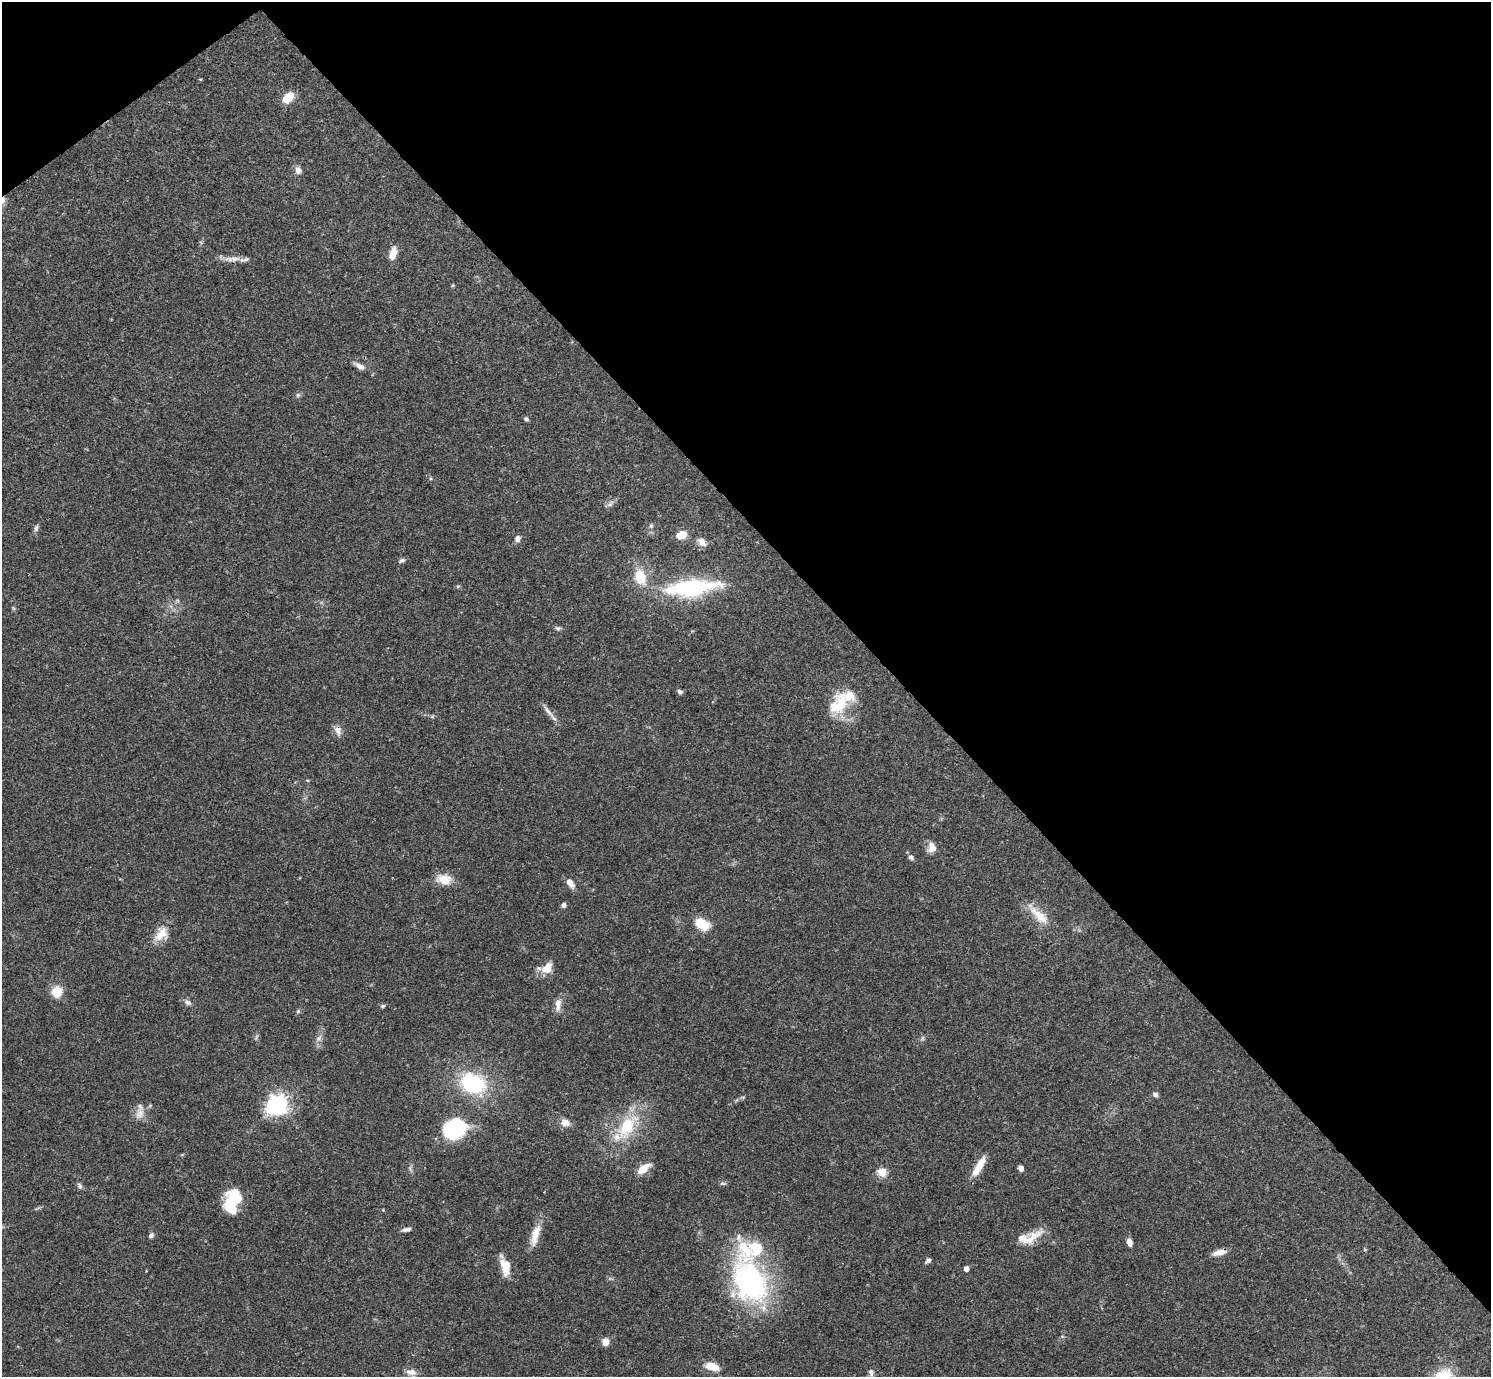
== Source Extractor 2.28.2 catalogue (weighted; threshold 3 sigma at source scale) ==
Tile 3 of 4 x 4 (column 3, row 1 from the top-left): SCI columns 2980-4468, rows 4285-5659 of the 5961 x 5958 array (HDU 1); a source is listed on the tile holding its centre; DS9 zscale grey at full resolution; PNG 1493 x 1379 px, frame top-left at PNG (2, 2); no overlay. Shown black and unused: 41% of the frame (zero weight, under 3 of 4 exposures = <1% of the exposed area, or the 3 px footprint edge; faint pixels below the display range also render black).
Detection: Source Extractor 2.28.2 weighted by HDU 2 'WHT'; one run over the whole footprint, this tile lists its part. Background 0.0407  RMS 0.0027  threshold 0.0119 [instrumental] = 3 sigma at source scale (4.5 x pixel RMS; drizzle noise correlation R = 1.50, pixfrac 1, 0.05/0.05 arcsec/px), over >= 5 px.
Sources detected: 81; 2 inside a brighter object's white glare — not listed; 5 inside a brighter listed object's ellipse — not listed separately; the other 74 listed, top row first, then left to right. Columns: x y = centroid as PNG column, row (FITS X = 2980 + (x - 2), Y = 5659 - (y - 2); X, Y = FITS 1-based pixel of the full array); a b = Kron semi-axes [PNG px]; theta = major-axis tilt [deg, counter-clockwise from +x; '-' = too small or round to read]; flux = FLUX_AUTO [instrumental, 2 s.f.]
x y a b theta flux
200 79 4 3 - 0.26
288 97 12 8 46 5.2
298 170 10 8 -65 1.3
2 200 10 7 37 1.8
393 254 13 7 75 3.6
233 259 27 7 2 2.6
453 285 5 4 - 0.29
359 366 20 7 -30 1.8
298 395 6 6 - 0.56
526 419 6 5 - 0.6
610 504 11 7 50 1.1
651 526 7 6 - 0.61
36 528 10 6 82 0.76
682 535 8 6 17 5.9
517 538 8 7 - 1.2
702 542 13 9 -47 1.8
402 560 9 5 24 0.68
640 577 18 13 -73 7
458 586 5 4 - 0.35
691 587 65 19 6 29
13 608 6 4 -71 0.35
558 628 8 6 -5 0.62
680 692 6 5 - 0.68
839 704 30 19 62 11
548 711 25 5 -49 1.7
432 716 7 4 19 0.38
338 730 15 9 -71 1.8
932 847 12 9 -84 2.5
911 857 7 6 - 0.88
444 879 19 12 -10 4.2
570 883 11 6 -54 2.3
563 905 6 5 - 0.78
1038 915 37 11 -44 5.8
702 924 15 10 -28 6.2
161 934 20 15 48 4.2
547 968 13 9 48 4.3
57 992 11 11 - 4.9
188 1002 11 7 -32 1
558 1004 17 7 86 2.1
382 1006 6 5 - 0.49
298 1011 6 5 - 0.45
256 1037 8 4 68 0.49
319 1038 10 7 45 1.2
922 1038 7 5 59 0.51
473 1083 27 20 -24 23
1155 1094 6 6 - 0.86
743 1097 6 4 18 0.39
279 1104 7 6 - 150
140 1113 19 11 72 2.5
565 1122 12 10 -14 2
627 1127 45 22 56 15
454 1130 25 21 0 18
979 1166 22 8 61 4.8
643 1168 17 8 37 3.7
1021 1168 5 5 - 1.3
882 1172 5 5 - 14
722 1183 8 5 -7 0.54
80 1186 9 6 -62 0.65
232 1200 25 15 74 12
406 1229 12 5 10 0.85
151 1235 7 5 44 0.8
535 1235 30 10 74 4.4
1031 1238 33 12 32 4.8
1129 1242 7 5 -70 1.9
1219 1252 17 7 14 2.3
928 1260 6 4 42 0.87
505 1266 23 10 -76 4.9
966 1268 4 4 - 2.1
750 1282 58 42 -64 50
1062 1336 6 3 -19 0.29
605 1342 8 8 - 2
712 1366 15 8 -16 4.4
411 1372 14 8 -8 1.8
871 1372 11 6 -80 1
Overlapping masked pixels (flux is a lower limit): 2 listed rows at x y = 2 200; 338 730
Isophote crosses this tile's border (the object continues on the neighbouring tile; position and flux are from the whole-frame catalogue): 1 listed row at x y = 2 200